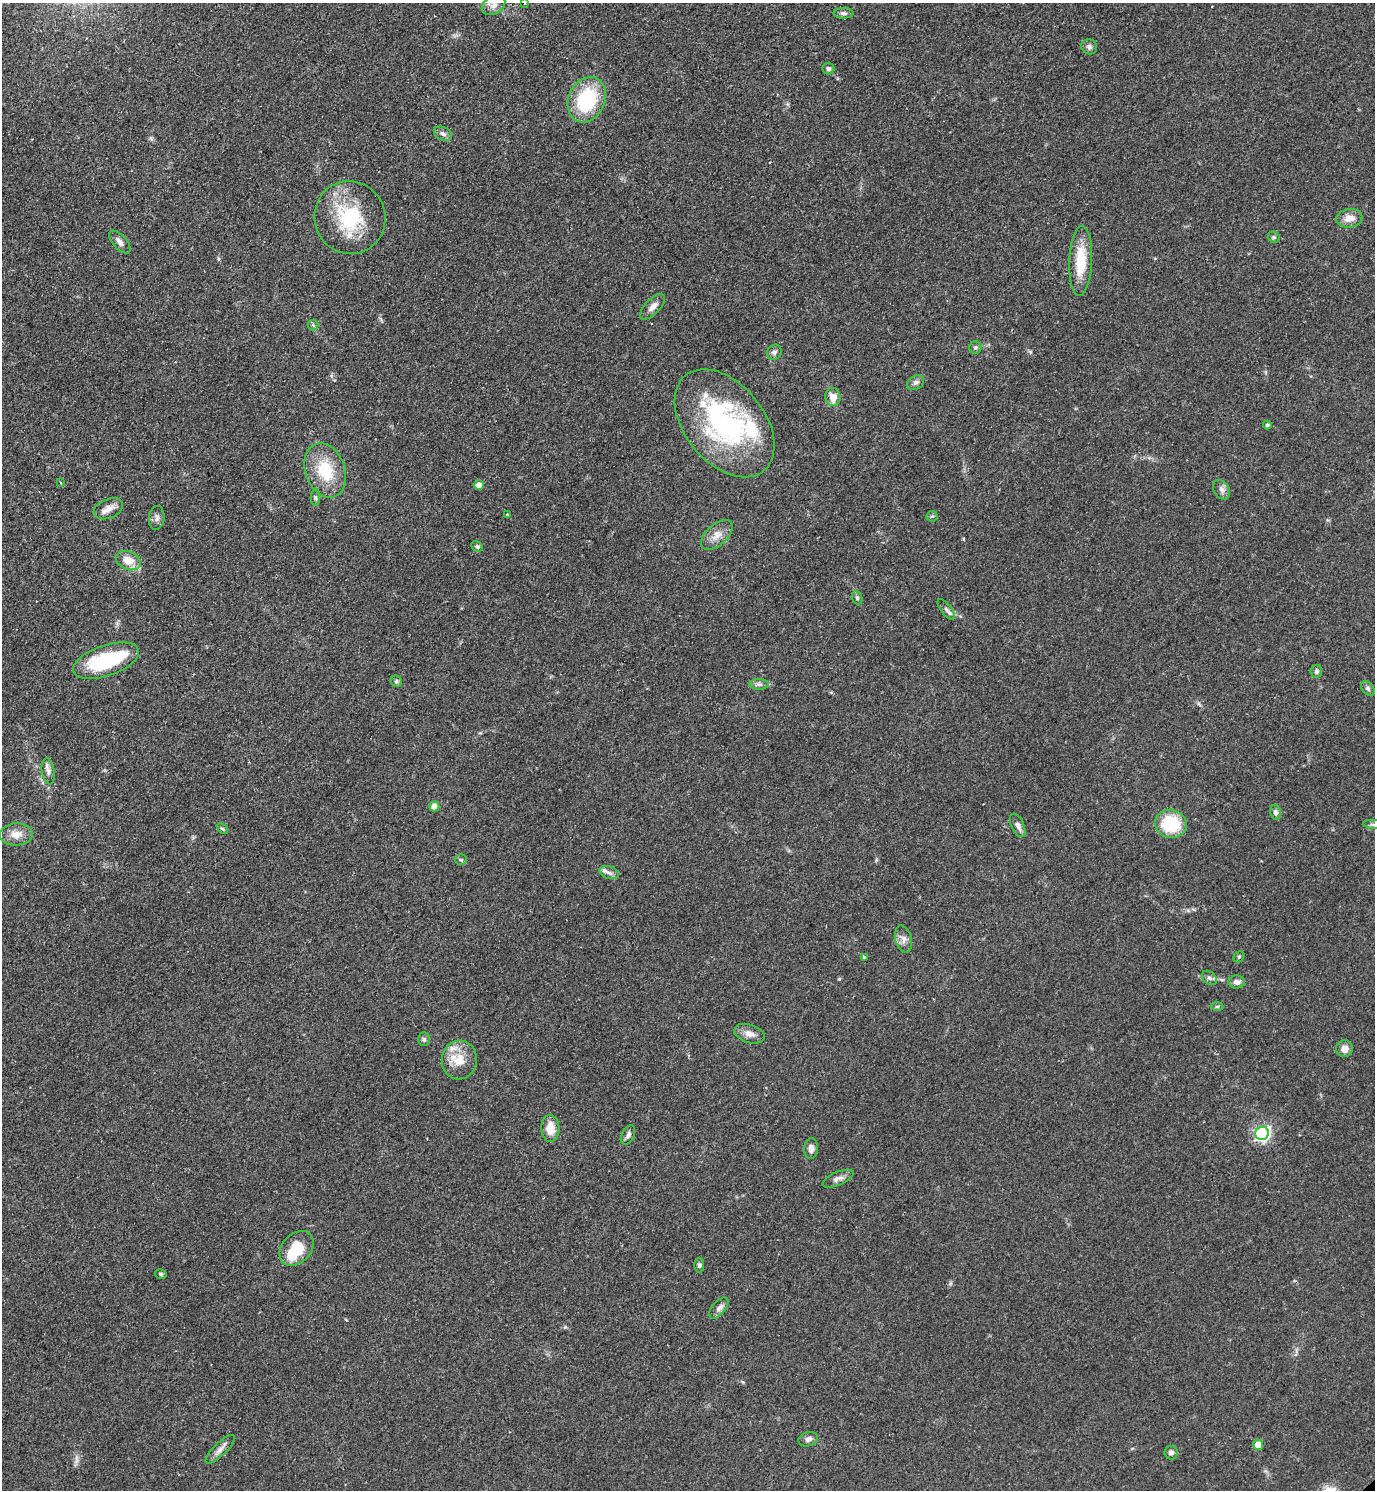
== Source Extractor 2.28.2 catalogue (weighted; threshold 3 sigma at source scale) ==
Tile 11 of 4 x 4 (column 3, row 3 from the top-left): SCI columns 3059-4431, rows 1495-2982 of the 5971 x 5974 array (HDU 1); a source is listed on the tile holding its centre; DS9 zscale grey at full resolution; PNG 1377 x 1492 px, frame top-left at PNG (2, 3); each listed source drawn as its Kron ellipse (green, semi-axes under 4 px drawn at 4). Shown black and unused: <1% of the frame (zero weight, under 2 of 3 exposures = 1% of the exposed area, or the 3 px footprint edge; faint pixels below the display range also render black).
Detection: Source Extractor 2.28.2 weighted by HDU 2 'WHT'; one run over the whole footprint, this tile lists its part. Background 0.0798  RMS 0.0076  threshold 0.034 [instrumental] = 3 sigma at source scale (4.5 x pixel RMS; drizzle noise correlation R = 1.50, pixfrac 1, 0.05/0.05 arcsec/px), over >= 5 px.
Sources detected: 77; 2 inside a brighter object's white glare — neither listed nor drawn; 3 inside a brighter listed object's ellipse — not listed separately; the other 72 listed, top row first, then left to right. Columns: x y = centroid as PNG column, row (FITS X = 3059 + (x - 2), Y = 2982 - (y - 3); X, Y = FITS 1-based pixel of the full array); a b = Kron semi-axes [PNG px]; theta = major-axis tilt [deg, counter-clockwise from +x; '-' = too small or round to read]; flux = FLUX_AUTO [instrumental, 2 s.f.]
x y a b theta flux
525 3 3 2 - 1
493 5 12 9 29 4.9
843 13 10 5 -1 2
1089 47 8 7 - 2.6
828 69 6 6 - 2
587 100 23 18 64 52
443 134 9 6 -27 2.9
350 218 36 35 - 54
1349 218 13 9 6 7.4
1274 237 6 5 - 1.3
120 242 14 6 -48 4.2
1081 261 35 11 87 26
653 307 16 7 46 5.2
313 325 5 5 - 1.1
975 347 6 6 - 1.5
774 352 8 7 - 2.3
916 382 9 6 32 2.7
833 397 9 7 -76 7.9
725 423 62 39 -50 140
1267 425 4 4 - 1.6
325 471 28 19 -70 31
60 482 3 2 - 0.63
479 485 5 4 - 7.3
1222 490 10 7 -57 3.3
315 497 8 4 -89 1.5
108 509 15 9 23 6.1
507 515 3 3 - 0.89
932 516 6 5 - 1.2
157 518 12 7 84 3.2
717 535 19 10 41 7.8
477 546 6 5 - 1.5
128 561 13 9 -22 11
857 598 7 5 -70 1.3
946 609 12 5 -52 2.5
106 661 34 15 19 57
1316 671 6 5 - 2.1
396 681 6 5 - 1.4
759 684 9 5 0 2.6
1368 688 8 5 -51 1.9
48 771 13 6 -81 3.6
434 806 5 5 - 9.2
1275 812 7 5 -76 2.7
1171 824 16 14 -14 36
1374 824 11 4 -5 2.4
1018 825 12 6 -65 3.3
222 829 6 4 -43 1
16 834 16 11 3 8.9
461 860 6 5 - 1.2
609 873 10 6 -16 2.8
903 939 14 8 -75 4.5
864 957 4 3 - 1.5
1239 957 6 5 - 1.1
1209 978 8 6 -41 2.2
1237 982 8 6 -2 3.5
1217 1006 6 4 2 1.1
749 1034 16 9 -17 5.9
424 1039 7 5 -88 1.5
1344 1049 8 8 - 5.1
459 1060 19 17 78 15
550 1128 13 9 -88 12
1262 1133 7 6 - 190
628 1135 10 6 63 2.6
811 1148 10 7 88 4.5
838 1179 17 6 23 3.7
297 1248 19 14 46 23
699 1265 7 5 90 1.6
161 1274 6 4 -16 1.3
719 1308 13 6 51 3.5
808 1439 10 7 15 3.1
1258 1445 5 5 - 8.3
220 1449 19 6 44 4.6
1171 1453 7 6 - 2.9
Isophote crosses this tile's border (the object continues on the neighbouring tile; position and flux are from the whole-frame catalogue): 2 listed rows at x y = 525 3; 1374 824